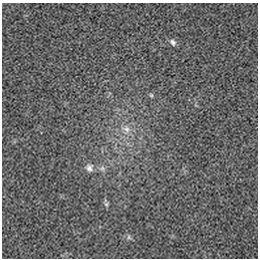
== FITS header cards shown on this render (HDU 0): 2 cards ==
NAXIS1  =                  256 / length of data axis 1
NAXIS2  =                  256 / length of data axis 2

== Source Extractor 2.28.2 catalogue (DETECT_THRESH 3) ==
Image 256 x 256 px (HDU 0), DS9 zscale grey, 1 PNG px = 1 image px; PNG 260 x 260 px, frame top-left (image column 1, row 256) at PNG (2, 3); no overlay
Background -1.90e-05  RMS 0.0026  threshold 0.00794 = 3 sigma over >= 5 px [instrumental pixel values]
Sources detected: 7; all 7 listed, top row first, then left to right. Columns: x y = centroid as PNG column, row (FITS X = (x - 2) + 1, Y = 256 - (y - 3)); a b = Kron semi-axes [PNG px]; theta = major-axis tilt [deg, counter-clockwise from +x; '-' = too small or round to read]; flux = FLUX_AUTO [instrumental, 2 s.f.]
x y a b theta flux
173 42 9 7 -49 0.64
151 95 5 5 - 0.27
126 129 14 11 -32 1.9
89 168 11 9 -71 0.96
102 168 8 8 - 0.63
106 204 6 6 - 0.35
129 237 8 5 -73 0.45